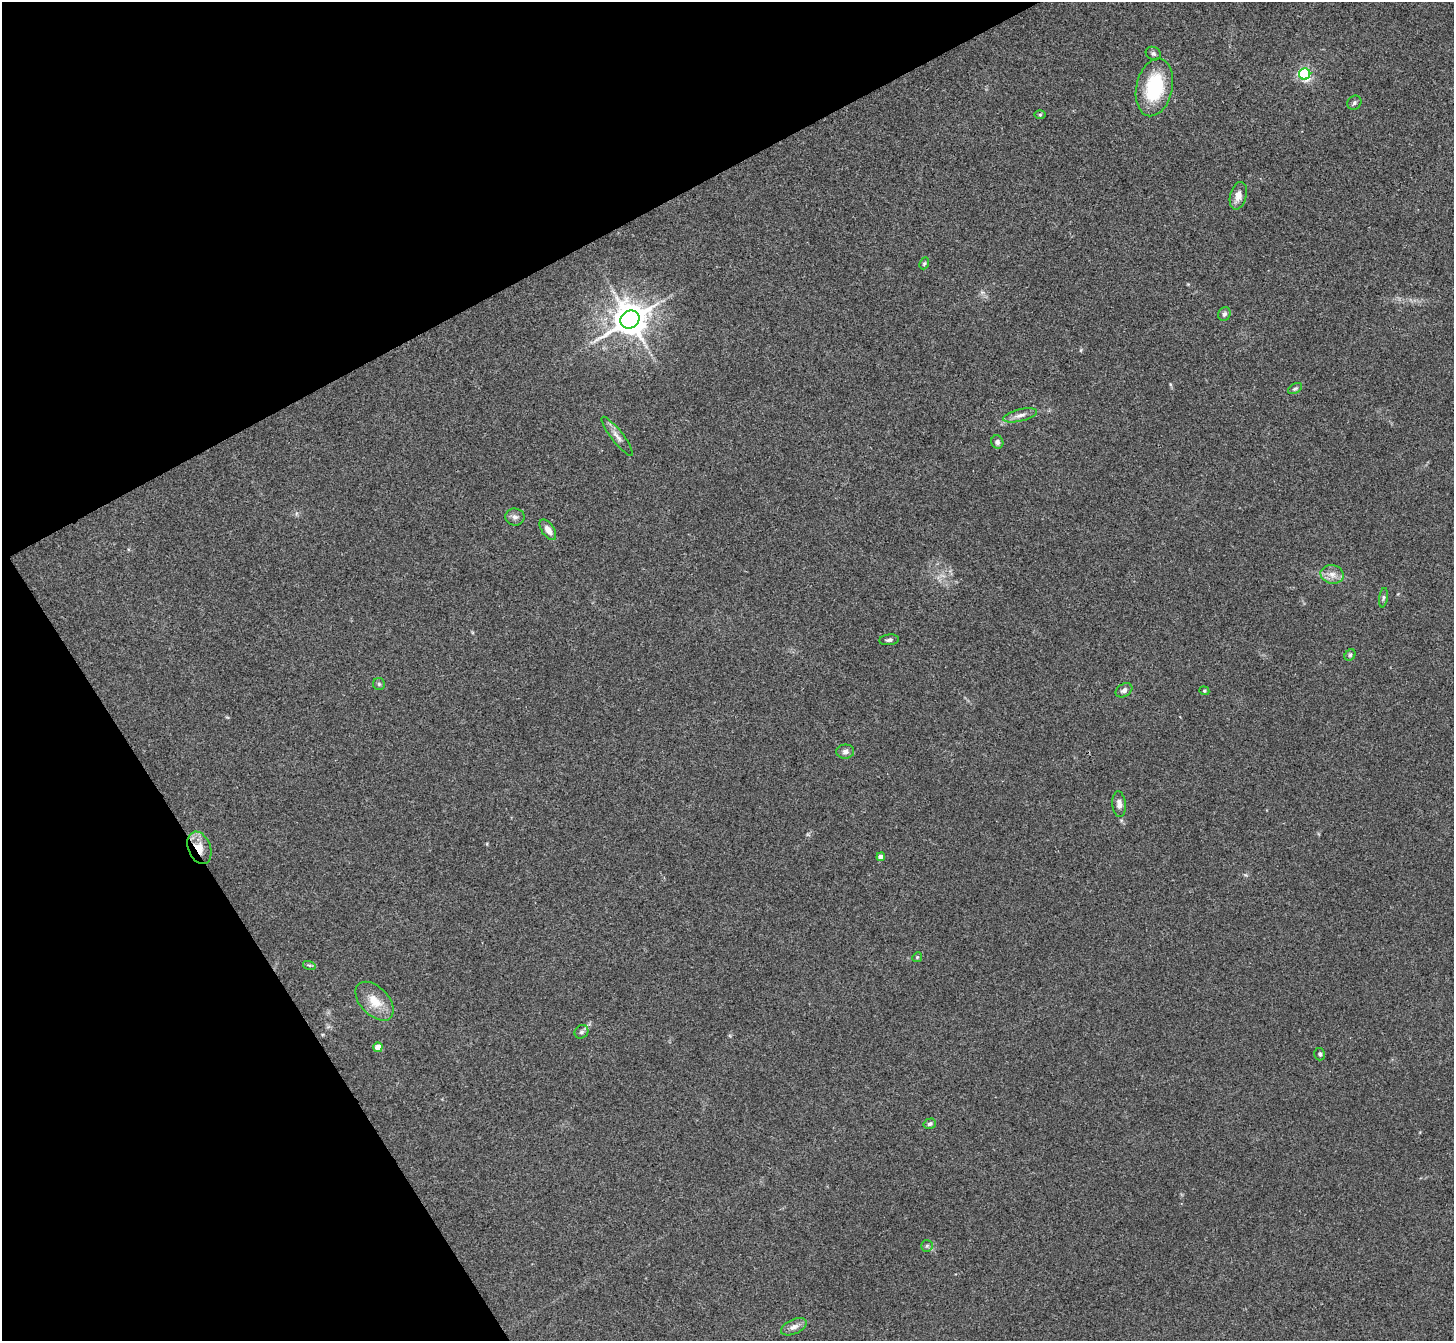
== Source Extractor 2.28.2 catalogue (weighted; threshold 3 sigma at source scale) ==
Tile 5 of 4 x 4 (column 1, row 2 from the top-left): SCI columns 3-1454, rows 2834-4172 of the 5810 x 5804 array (HDU 1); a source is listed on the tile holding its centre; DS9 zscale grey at full resolution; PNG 1456 x 1343 px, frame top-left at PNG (2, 2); each listed source drawn as its Kron ellipse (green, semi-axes under 4 px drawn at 4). Shown black and unused: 25% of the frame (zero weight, under 3 of 4 exposures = <1% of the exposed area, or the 3 px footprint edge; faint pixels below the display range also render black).
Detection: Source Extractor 2.28.2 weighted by HDU 2 'WHT'; one run over the whole footprint, this tile lists its part. Background 0.0283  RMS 0.0047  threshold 0.0213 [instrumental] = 3 sigma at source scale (4.5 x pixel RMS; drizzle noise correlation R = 1.50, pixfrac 1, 0.05/0.05 arcsec/px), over >= 5 px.
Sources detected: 35; all 35 listed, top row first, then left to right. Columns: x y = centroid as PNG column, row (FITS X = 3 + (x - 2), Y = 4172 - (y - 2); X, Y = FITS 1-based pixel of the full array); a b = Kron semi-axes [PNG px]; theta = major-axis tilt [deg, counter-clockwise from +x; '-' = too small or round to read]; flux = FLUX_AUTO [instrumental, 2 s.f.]
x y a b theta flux
1153 54 8 6 -30 1.2
1305 74 5 5 - 80
1154 87 29 18 77 30
1354 103 7 6 - 1.1
1040 115 6 4 0 0.54
1238 196 14 8 75 3.4
924 263 6 4 68 0.66
1224 314 7 6 - 1.3
630 320 10 9 - 1000
1295 389 8 4 29 0.85
1020 415 17 6 14 2.7
617 436 24 6 -52 3.1
997 442 7 6 - 1.4
515 517 9 8 - 1.9
548 530 11 6 -56 3.2
1332 574 12 9 -13 3.4
1383 598 10 3 81 0.89
889 640 10 5 6 1.2
1350 655 6 5 - 0.77
379 684 6 6 - 0.89
1124 690 9 6 30 1.8
1204 691 5 4 - 0.59
845 752 9 7 4 1.9
1119 804 13 6 -85 2.6
199 848 17 11 -68 6.7
881 857 4 4 - 2.9
917 957 5 4 - 0.57
309 965 6 4 -18 0.67
375 1001 23 14 -46 8.5
581 1032 7 6 - 1.2
378 1047 4 4 - 5.8
1320 1054 6 5 - 1.1
930 1124 6 5 - 1.1
927 1246 6 6 - 0.89
794 1327 14 7 24 2.7
Overlapping masked pixels (flux is a lower limit): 1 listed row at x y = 199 848